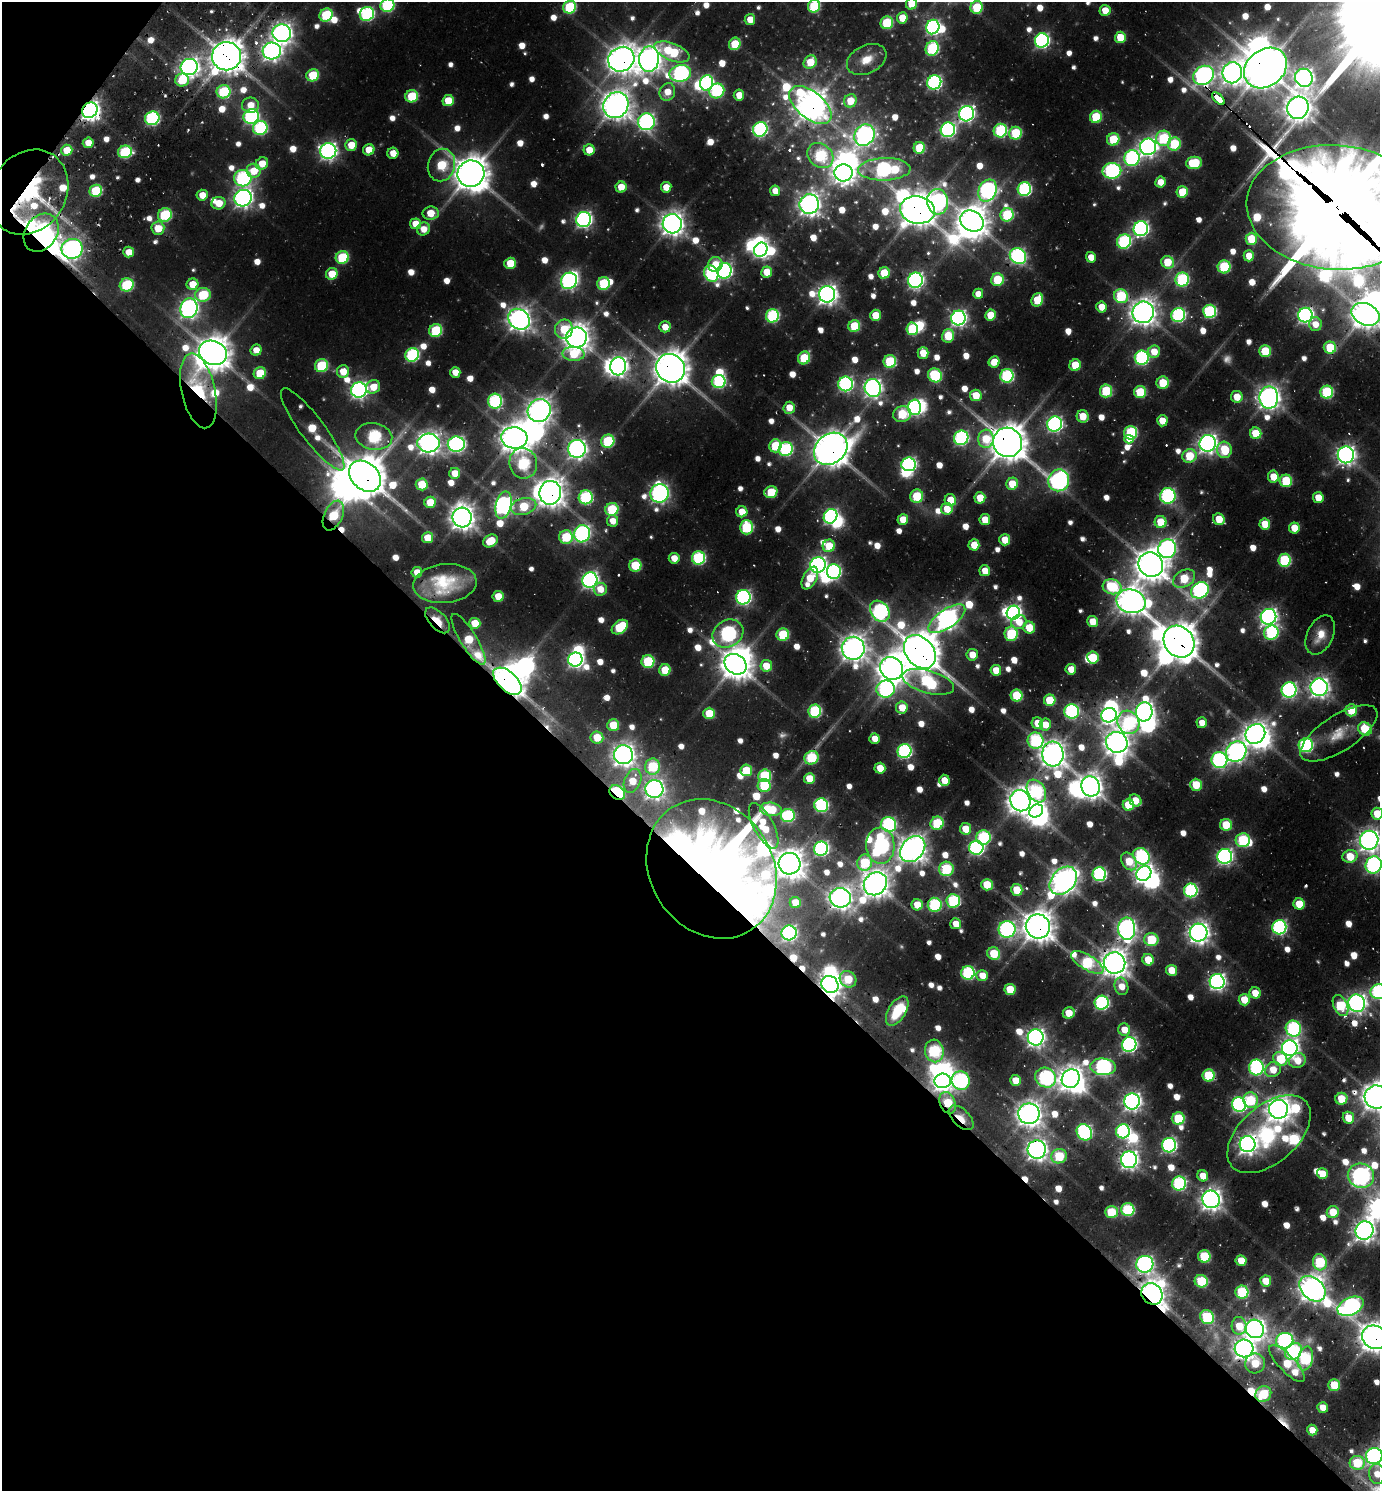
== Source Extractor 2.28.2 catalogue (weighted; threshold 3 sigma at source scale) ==
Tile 9 of 4 x 4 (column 1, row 3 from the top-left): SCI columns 312-1689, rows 1584-3072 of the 6065 x 6050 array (HDU 1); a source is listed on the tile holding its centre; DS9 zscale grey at full resolution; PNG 1382 x 1493 px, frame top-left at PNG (2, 2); each listed source drawn as its Kron ellipse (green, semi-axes under 4 px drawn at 4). Shown black and unused: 43% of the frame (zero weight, under 2 of 3 exposures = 5% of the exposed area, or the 3 px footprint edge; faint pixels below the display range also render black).
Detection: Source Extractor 2.28.2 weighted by HDU 2 'WHT'; one run over the whole footprint, this tile lists its part. Background 0.0779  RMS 0.01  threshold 0.046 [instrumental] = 3 sigma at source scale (4.5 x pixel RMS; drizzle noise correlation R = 1.50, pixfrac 1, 0.05/0.05 arcsec/px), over >= 5 px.
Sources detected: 864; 27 too faint to see at this stretch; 46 inside a brighter object's white glare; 12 cosmic-ray / hot-pixel residue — neither listed nor drawn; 16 inside a brighter listed object's ellipse — not listed separately; of the other 763, all 500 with FLUX_AUTO >= 20.9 (the completeness limit of this list) listed and drawn (263 fainter detections not listed), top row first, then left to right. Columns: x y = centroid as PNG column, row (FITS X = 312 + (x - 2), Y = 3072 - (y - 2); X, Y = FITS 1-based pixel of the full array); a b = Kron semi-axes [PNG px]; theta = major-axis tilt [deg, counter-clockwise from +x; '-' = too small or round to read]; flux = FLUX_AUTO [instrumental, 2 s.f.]
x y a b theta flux
911 4 6 5 - 41
387 5 7 6 - 180
814 6 6 6 - 110
570 7 6 6 - 130
977 7 6 6 - 81
1105 10 5 5 - 28
367 14 7 6 - 240
326 15 7 6 - 110
902 18 5 5 - 36
750 19 5 5 - 26
887 23 6 6 - 100
933 27 7 6 - 400
282 33 9 9 - 1100
1120 37 6 5 - 48
1042 40 7 7 - 390
735 44 6 6 - 55
932 48 7 6 - 180
272 51 9 8 - 840
672 52 18 8 -22 110
227 56 14 14 - 2900
621 59 13 12 - 1900
649 59 13 10 84 1500
867 59 21 14 26 28
810 62 7 6 - 45
189 67 8 8 - 900
1265 68 23 18 39 4200
680 73 11 8 11 410
1232 73 10 9 - 1200
313 75 6 6 - 73
1203 75 11 9 33 820
1304 78 9 8 - 910
182 80 7 6 - 54
934 82 7 7 - 310
706 83 7 6 - 250
717 91 8 7 - 180
224 92 7 6 - 120
667 92 9 7 65 25
739 95 5 5 - 26
412 96 6 6 - 89
1218 99 8 3 -44 490
448 101 6 5 - 44
850 101 7 6 - 37
250 105 8 7 - 25
616 105 13 12 - 1900
810 105 25 13 -39 2100
1298 108 11 10 - 1500
90 110 8 7 - 910
967 114 8 7 - 540
251 117 8 7 - 330
1096 117 6 6 - 81
152 118 7 7 - 240
646 122 8 8 - 520
260 128 7 6 - 200
760 129 7 7 - 310
948 130 7 7 - 410
1000 131 7 6 - 170
1015 133 6 6 - 97
864 135 11 9 56 760
1163 138 8 7 - 130
1113 139 6 6 - 74
88 143 5 5 - 23
1174 144 7 6 - 95
351 145 6 5 - 35
1148 147 8 8 - 750
919 148 6 5 - 74
67 150 5 5 - 38
369 150 6 5 - 28
589 150 5 5 - 30
328 151 8 8 - 650
125 152 7 6 - 150
393 153 5 5 - 21
820 156 14 11 -37 150
1132 158 8 7 - 300
262 163 7 5 40 28
1194 163 8 6 6 86
441 165 16 13 77 95
884 169 26 11 2 370
254 171 7 7 - 36
1112 171 9 8 - 290
843 173 9 8 - 970
471 174 13 13 - 3000
243 178 9 8 - 260
1160 182 5 5 - 25
621 187 5 5 - 34
666 187 5 5 - 27
1024 189 7 6 - 240
988 190 11 8 65 550
96 191 6 6 - 97
775 191 5 5 - 21
29 192 45 37 56 220
1182 192 6 5 - 55
202 195 5 5 - 26
243 198 8 8 - 800
938 202 13 10 -83 480
219 203 7 6 - 29
809 204 10 9 - 1200
1336 207 89 62 -4 22000
917 210 17 13 -9 2700
431 213 8 6 7 38
165 215 7 6 - 120
1007 215 7 6 - 120
584 220 7 7 - 520
972 221 12 10 -29 2200
415 224 6 5 - 32
672 224 9 9 - 1400
158 228 6 6 - 37
423 229 7 6 - 22
1141 229 7 7 - 450
41 233 20 16 54 1200
1251 239 6 5 - 54
1124 241 7 7 - 220
72 249 10 10 - 780
761 250 7 6 - 430
129 252 5 5 - 26
1018 256 9 7 -41 390
1249 256 5 5 - 29
342 257 6 6 - 100
1091 257 5 5 - 24
1168 262 6 6 - 58
510 263 6 5 - 54
715 264 7 7 - 33
1224 267 6 6 - 120
725 271 8 7 - 340
767 272 5 5 - 35
711 273 8 6 -62 260
884 273 6 5 - 58
332 274 6 5 - 41
1182 279 7 6 - 190
915 280 7 7 - 500
997 280 6 6 - 76
569 281 8 7 - 520
193 284 6 5 - 31
603 284 6 6 - 100
127 285 7 6 - 130
827 294 8 8 - 1000
978 294 5 5 - 23
203 295 8 7 - 92
1121 296 7 6 - 120
1037 300 7 5 62 59
1101 307 5 5 - 27
189 308 10 8 72 790
1210 311 6 6 - 200
1143 312 11 10 - 1600
1365 314 14 10 -24 2000
875 315 5 5 - 36
991 315 5 5 - 45
1178 315 7 7 - 270
1305 315 7 7 - 550
772 316 7 6 - 190
958 318 7 7 - 550
519 319 11 9 -39 1300
1315 324 7 6 - 22
854 326 6 5 - 69
665 327 5 5 - 22
564 329 9 9 - 43
912 329 6 5 - 110
436 330 6 6 - 110
948 336 7 6 - 62
576 337 10 10 - 1800
1330 347 6 6 - 71
256 350 6 5 - 21
1265 351 6 6 - 65
1154 352 6 6 - 28
213 353 14 12 -25 2700
923 353 6 5 - 35
573 354 11 7 -3 66
412 355 7 6 - 210
804 358 6 6 - 85
1142 358 7 7 - 260
890 362 6 6 - 120
994 362 5 5 - 29
1075 365 6 5 - 56
321 366 7 6 - 110
618 366 9 8 - 810
671 368 15 13 -42 3000
343 371 6 6 - 31
455 372 5 5 - 24
260 373 6 5 - 56
935 375 7 6 - 140
1007 376 7 6 - 200
719 382 7 6 - 200
1163 383 6 6 - 54
846 384 7 7 - 370
373 387 7 6 - 31
873 388 9 8 - 750
359 390 8 7 - 610
198 391 38 17 -78 140
1106 391 6 6 - 95
1140 392 6 6 - 82
1327 392 6 6 - 150
976 395 6 5 - 35
1237 397 6 6 - 28
1269 397 11 9 90 1200
495 401 7 7 - 230
914 407 7 6 - 420
789 408 6 5 - 27
539 411 12 11 - 1500
902 414 9 8 - 76
1083 416 6 6 - 34
1162 421 5 5 - 28
1055 424 7 7 - 430
313 429 50 12 -53 61
1131 433 6 6 - 150
1256 433 6 5 - 51
374 436 18 13 -10 210
514 438 13 10 -5 2000
961 438 7 7 - 280
986 439 9 8 - 49
1129 439 5 4 - 21
608 441 6 6 - 130
1008 442 15 14 - 3300
429 443 11 9 4 1200
1208 443 8 8 - 900
456 444 8 7 - 530
775 446 6 6 - 86
577 449 9 9 - 820
786 449 7 7 - 200
831 449 18 14 40 3000
1224 450 8 7 - 59
1346 455 8 8 - 830
1189 456 7 6 - 68
523 463 15 14 - 160
908 464 7 7 - 360
455 473 5 5 - 28
365 476 18 13 -42 4000
1273 477 6 5 - 35
1059 480 11 10 - 620
1286 481 6 6 - 92
422 484 6 6 - 50
1012 484 6 5 - 46
771 492 6 6 - 56
550 493 12 11 - 2000
659 493 9 9 - 700
917 496 6 6 - 76
1168 496 8 7 - 300
586 497 7 7 - 190
980 498 5 5 - 39
1318 498 5 5 - 33
950 500 6 5 - 35
430 502 6 5 - 43
503 505 14 7 77 730
524 506 13 8 14 68
612 509 6 6 - 100
947 509 6 6 - 30
742 512 5 5 - 33
333 516 16 9 65 83
831 516 7 6 - 350
462 518 10 9 - 1500
1219 519 6 5 - 42
903 520 5 5 - 34
985 520 5 5 - 36
612 521 6 5 - 21
1161 522 6 6 - 50
1265 524 5 5 - 45
747 527 7 6 - 120
1294 528 5 5 - 32
582 534 9 8 - 430
566 537 7 7 - 90
427 538 5 5 - 38
1005 540 5 5 - 36
490 541 8 6 32 41
974 545 5 5 - 37
829 546 6 6 - 46
1167 549 9 8 - 580
674 558 5 5 - 24
698 558 7 6 - 190
1284 560 6 6 - 140
635 565 6 6 - 77
818 565 8 7 - 630
1151 565 13 12 - 2500
985 571 5 5 - 28
417 572 5 5 - 25
834 572 7 7 - 260
810 578 12 7 63 48
1184 579 12 8 29 74
590 580 8 7 - 600
445 584 32 19 6 80
1112 587 9 7 -14 100
600 589 6 6 - 25
1200 590 9 7 33 420
498 596 5 5 - 36
743 597 7 7 - 380
1131 601 15 11 -14 1800
880 611 11 9 -51 350
1013 613 7 6 - 460
1268 617 8 7 - 720
947 619 21 9 34 960
438 620 16 8 -47 34
1093 621 5 5 - 32
1019 622 7 7 - 25
475 623 5 5 - 37
620 627 9 6 36 85
1029 628 6 5 - 43
1271 633 7 7 - 190
728 634 16 13 30 380
783 634 6 6 - 85
1011 634 7 6 - 130
1320 635 21 13 64 29
468 639 29 8 -58 76
1179 642 17 14 -52 3300
853 648 11 11 - 1600
920 652 18 14 -50 3700
972 655 6 5 - 25
1093 658 6 5 - 55
575 659 7 7 - 510
648 661 6 6 - 120
735 664 12 9 -33 2200
766 666 6 6 - 34
892 668 12 11 - 1700
1071 669 5 5 - 24
665 670 6 5 - 51
996 670 5 5 - 33
507 681 17 9 -43 2700
928 682 26 11 -16 210
1319 687 8 8 - 940
886 689 9 8 - 310
1289 690 7 7 - 400
1017 695 6 6 - 91
1050 700 6 5 - 65
902 707 6 6 - 32
1351 710 6 6 - 51
815 711 6 6 - 170
1072 711 7 7 - 310
1144 712 9 8 - 900
709 713 6 5 - 51
1109 715 8 7 - 620
1128 722 12 10 -62 170
1037 723 6 5 - 32
1202 723 5 5 - 23
1045 724 6 5 - 25
613 725 6 6 - 53
1365 729 7 6 - 67
1339 733 44 18 32 45
1255 734 10 9 - 1300
597 737 6 6 - 42
874 739 5 5 - 23
1036 741 8 8 - 190
1117 742 11 10 - 1600
1306 745 7 7 - 270
904 751 7 7 - 280
1236 752 11 9 46 820
1053 754 12 11 - 1600
623 755 9 9 - 1200
812 758 7 6 - 99
1219 760 8 8 - 360
653 767 8 7 - 110
880 768 5 5 - 35
746 770 6 6 - 52
764 776 6 6 - 110
809 778 5 5 - 38
944 780 5 5 - 28
632 781 12 8 68 36
1196 785 6 6 - 50
764 786 6 6 - 86
1091 786 10 9 - 1300
654 789 9 9 - 830
1036 791 12 8 -58 180
617 792 8 6 -37 190
1135 800 6 5 - 31
1020 801 11 10 - 1700
821 805 7 6 - 230
1128 805 6 5 - 61
771 809 11 6 -7 66
1036 811 7 6 - 500
1377 814 6 6 - 45
788 815 7 6 - 160
937 823 7 6 - 99
889 824 8 7 - 270
1226 825 6 6 - 61
764 826 25 10 -62 59
965 829 6 5 - 35
983 837 7 7 - 170
1243 840 7 7 - 140
1369 840 9 9 - 1100
880 846 18 14 -87 450
976 848 7 7 - 340
821 849 7 7 - 330
913 849 14 11 47 1600
1141 856 9 7 -46 260
1225 856 7 7 - 520
1350 856 7 6 - 49
1129 861 10 7 -54 48
865 863 8 7 - 97
789 864 11 10 - 2000
1374 865 9 8 - 440
712 869 73 61 -57 2300
946 869 7 7 - 120
1099 874 7 7 - 270
1144 874 8 7 - 820
1063 881 16 11 47 1600
875 884 12 11 - 1800
987 885 6 5 - 52
1017 890 6 5 - 48
1191 890 7 6 - 240
840 898 10 9 - 1200
953 901 7 6 - 170
795 903 5 5 - 36
1299 904 5 5 - 46
917 905 5 5 - 36
935 905 7 7 - 170
956 924 5 5 - 25
1038 926 12 12 - 2400
1279 927 7 7 - 340
1007 929 8 8 - 450
1127 929 11 8 -89 810
789 933 7 7 - 340
1199 933 9 9 - 1100
1151 940 7 6 - 95
994 954 6 6 - 61
1148 960 6 5 - 42
1087 962 18 7 -30 150
1115 963 11 10 - 1800
1172 970 5 5 - 36
968 973 7 6 - 210
982 975 6 5 - 24
848 979 9 7 -43 59
1217 982 7 7 - 600
830 984 9 8 - 1200
1121 986 9 6 -75 24
1010 989 5 5 - 48
1378 992 8 7 - 270
1255 993 6 5 - 29
1244 1000 5 5 - 36
1102 1003 7 7 - 270
1357 1003 9 8 - 760
1340 1006 11 6 -64 110
897 1011 16 8 59 57
1069 1013 6 5 - 36
1293 1029 8 7 - 270
1124 1030 6 6 - 24
1036 1037 8 8 - 790
1129 1044 7 7 - 440
1290 1048 8 7 - 820
934 1051 11 9 -77 180
1280 1059 7 6 - 67
1297 1060 8 7 - 30
1103 1067 13 8 -4 460
1256 1068 8 7 - 320
1273 1070 8 7 - 32
1209 1075 6 6 - 98
1045 1078 11 9 -29 340
1071 1079 9 8 - 1500
1016 1080 5 5 - 31
943 1081 8 7 - 870
961 1081 9 9 - 290
1376 1097 12 11 - 2000
1341 1099 6 6 - 48
1251 1100 8 7 - 88
1132 1101 8 8 - 760
948 1103 11 7 -67 73
1239 1105 7 7 - 350
1278 1109 9 9 - 1400
1029 1114 11 10 - 1600
961 1118 15 8 -45 22
1348 1118 6 5 - 34
1178 1119 6 6 - 100
1123 1131 7 7 - 290
1084 1132 9 7 -52 300
1269 1134 49 28 41 200
1248 1144 8 8 - 850
1169 1145 7 7 - 350
1037 1150 9 9 - 1100
1059 1156 8 7 - 91
1129 1160 8 8 - 810
1322 1174 5 5 - 36
1203 1176 5 5 - 28
1361 1176 13 12 - 810
1179 1183 7 7 - 220
1211 1199 9 8 - 1100
1128 1210 6 6 - 160
1111 1212 6 6 - 74
1333 1212 6 6 - 45
1364 1230 9 8 - 1100
1204 1256 6 6 - 93
1241 1261 5 5 - 32
1320 1262 8 7 - 130
1145 1264 8 8 - 630
1201 1281 6 6 - 96
1266 1281 5 5 - 36
1312 1289 15 10 -43 1800
1242 1292 6 6 - 130
1152 1294 11 10 - 1800
1351 1306 14 8 25 550
1207 1317 7 6 - 140
1239 1326 9 7 -85 36
1255 1329 9 9 - 1100
1375 1337 13 11 -32 2200
1285 1341 8 8 - 420
1244 1348 9 9 - 1100
1294 1352 9 7 45 190
1305 1358 12 7 75 170
1255 1363 10 10 - 39
1287 1363 24 8 -46 62
1334 1385 6 6 - 55
1263 1394 8 7 - 63
1323 1408 5 5 - 25
1312 1430 5 5 - 24
1374 1456 8 8 - 510
1357 1463 7 7 - 86
1377 1474 10 8 -85 23
Overlapping masked pixels (flux is a lower limit): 52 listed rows (the first 20) at x y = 282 33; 272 51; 227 56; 621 59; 649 59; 1265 68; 680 73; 1203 75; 667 92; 1218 99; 810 105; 90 110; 967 114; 152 118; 948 130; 29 192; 1336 207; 917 210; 41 233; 72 249
Isophote crosses this tile's border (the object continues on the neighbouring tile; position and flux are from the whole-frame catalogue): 16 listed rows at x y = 911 4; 387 5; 814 6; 570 7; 977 7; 1336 207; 1365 314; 1377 814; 1369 840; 1374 865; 1378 992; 1376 1097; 1364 1230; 1375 1337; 1374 1456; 1377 1474